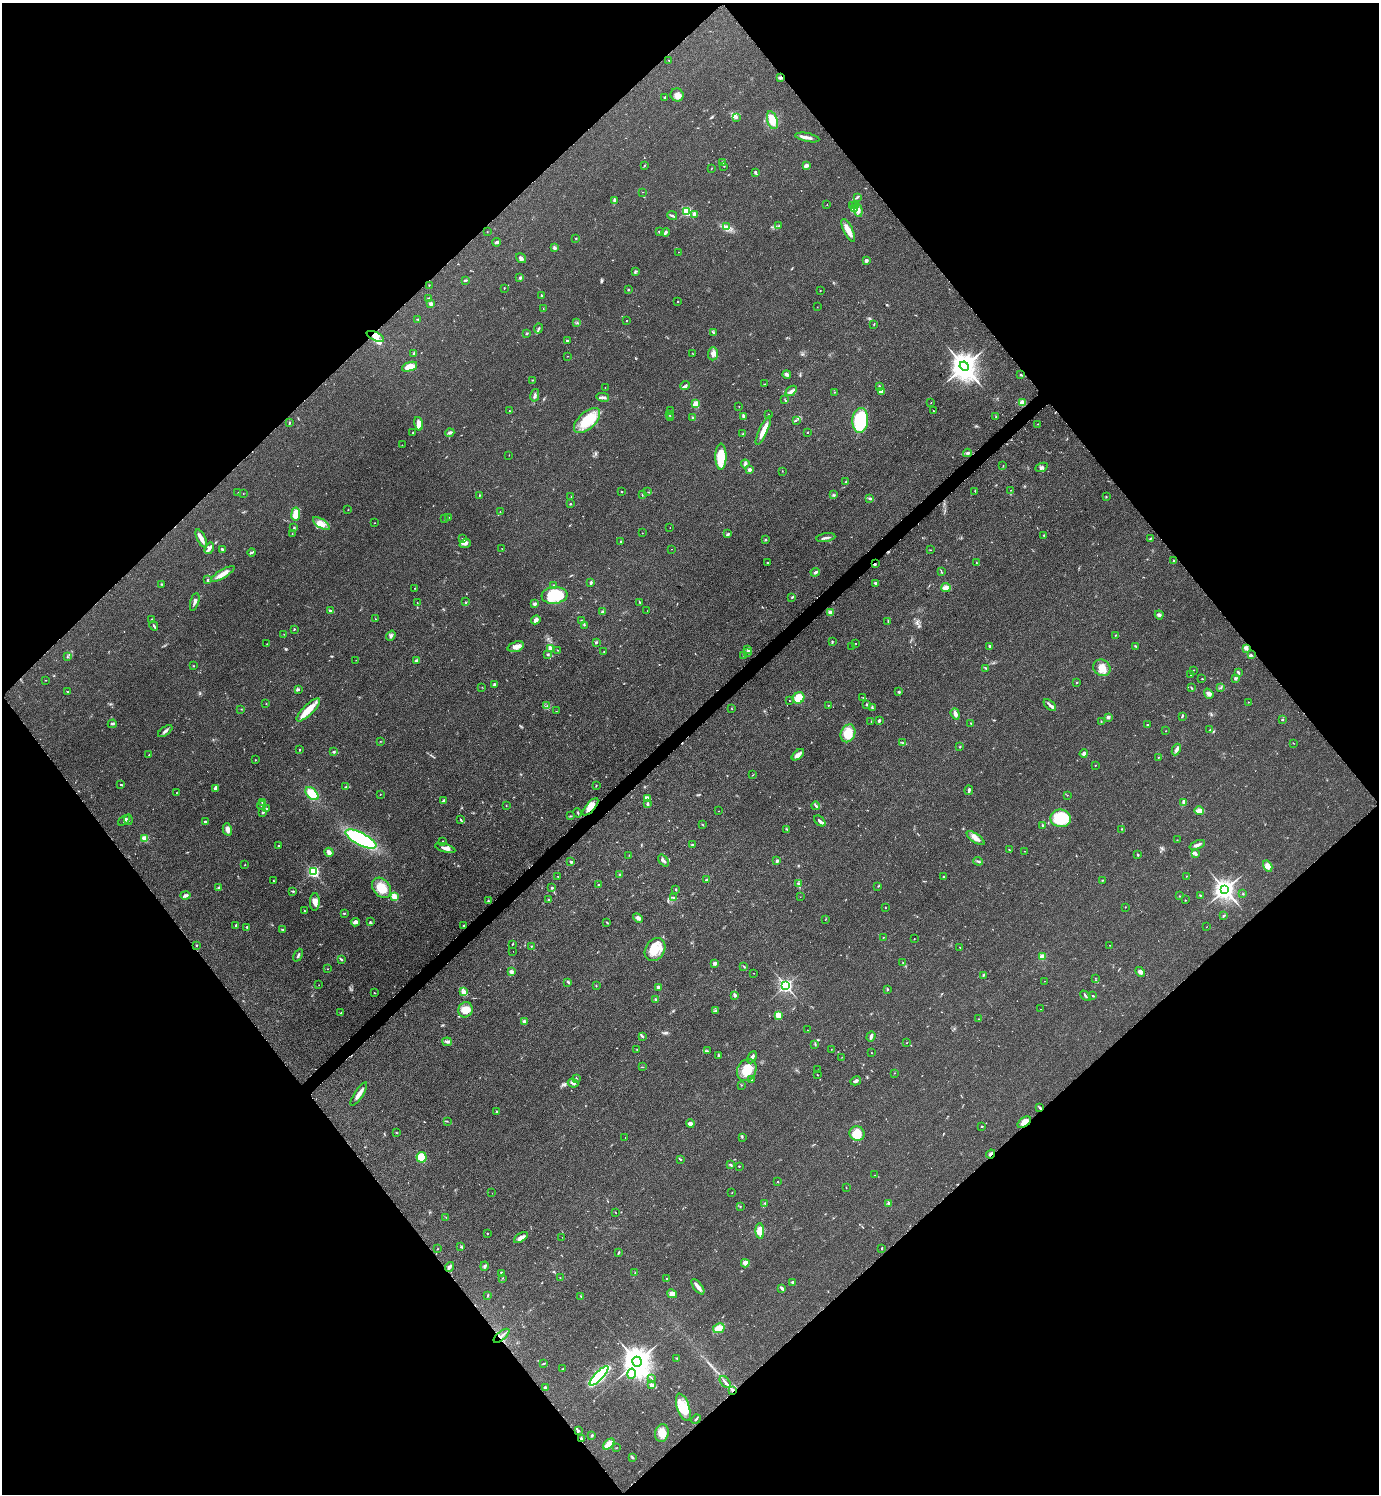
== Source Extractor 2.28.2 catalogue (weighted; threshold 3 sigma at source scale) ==
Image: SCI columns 313-5820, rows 7-5974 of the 5988 x 5990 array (HDU 1 of 3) = the unmasked area's bounding box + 8 px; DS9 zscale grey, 4 x 4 block average (1 PNG px = mean of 4 x 4 image px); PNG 1381 x 1496 px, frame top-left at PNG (2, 3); each listed source drawn as its Kron ellipse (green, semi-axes under 4 px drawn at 4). Shown black and unused: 50% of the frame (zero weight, under 2 of 3 exposures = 1% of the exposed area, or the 3 px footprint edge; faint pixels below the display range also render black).
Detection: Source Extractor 2.28.2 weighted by HDU 2 'WHT'. Background 0.0801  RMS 0.0074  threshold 0.0331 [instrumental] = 3 sigma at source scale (4.5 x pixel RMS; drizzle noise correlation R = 1.50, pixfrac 1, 0.05/0.05 arcsec/px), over >= 5 px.
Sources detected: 585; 4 too faint to see at this stretch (4 x 4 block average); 1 inside a brighter object's white glare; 11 cosmic-ray / hot-pixel residue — neither listed nor drawn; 6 coinciding with a brighter row at this scale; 31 inside a brighter listed object's ellipse — not listed separately; of the other 532, all 500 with FLUX_AUTO >= 0.947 (the completeness limit of this list) listed and drawn (32 fainter detections not listed), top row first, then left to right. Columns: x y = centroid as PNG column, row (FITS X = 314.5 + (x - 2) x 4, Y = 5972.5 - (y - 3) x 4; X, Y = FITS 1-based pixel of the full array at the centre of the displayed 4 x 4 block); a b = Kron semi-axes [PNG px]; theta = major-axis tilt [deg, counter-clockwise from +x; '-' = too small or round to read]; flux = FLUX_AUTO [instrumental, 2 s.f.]
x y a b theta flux
669 60 2 2 - 2
780 77 3 2 - 13
677 95 6 6 - 23
665 97 3 2 - 5.8
737 117 2 2 - 2.9
772 120 9 5 -73 62
807 137 12 2 -11 24
722 162 3 2 - 9.5
644 165 3 2 - 3.1
724 166 2 2 - 1.9
806 166 4 2 - 17
712 168 2 2 - 1.3
755 172 3 3 - 5.7
642 192 2 2 - 1.2
857 197 2 2 - 3.5
614 200 4 2 - 9.5
827 205 2 2 - 2.9
856 205 3 2 - 3.5
853 206 4 3 - 7.3
854 209 2 2 - 62
858 210 6 3 -85 18
687 211 2 2 - 490
694 214 3 3 - 18
672 216 5 2 - 6.4
779 226 3 2 - 4
727 227 2 2 - 2.9
659 231 3 2 - 3
848 231 12 4 -64 39
487 232 2 2 - 0.99
665 232 4 3 - 7.4
576 238 2 2 - 2.7
497 242 4 3 - 7.4
555 248 3 3 - 9.6
678 252 2 2 - 1.3
521 258 5 3 - 11
866 261 2 2 - 33
635 271 3 2 - 4
520 278 4 3 - 5.6
465 280 4 2 - 5
429 285 2 2 - 1.9
504 288 2 2 - 1.5
628 290 2 2 - 3.3
820 291 2 2 - 1.8
541 296 3 2 - 3.5
428 299 3 3 - 5.2
678 302 2 2 - 2.3
431 304 4 3 - 10
817 307 2 2 - 1.2
543 308 2 2 - 1.8
418 319 2 2 - 2.9
626 321 2 2 - 2.1
577 322 2 2 - 2.2
874 325 2 2 - 2.3
538 328 5 2 - 6.6
713 333 3 2 - 3.1
527 334 3 2 - 3.1
375 336 9 4 -25 25
567 341 3 2 - 4
414 353 3 2 - 6.2
693 353 2 2 - 1.5
713 354 7 5 86 20
567 356 2 2 - 1
964 366 5 4 - 7400
409 367 8 4 21 55
787 374 4 3 - 11
1021 375 4 2 - 4.1
533 380 2 2 - 2.3
765 384 2 2 - 1.9
685 386 5 3 - 9.5
879 386 3 2 - 5.6
605 388 2 2 - 1.2
791 391 6 3 39 14
835 392 2 2 - 2
881 392 4 3 - 20
535 395 6 2 78 7.4
603 397 6 3 -12 12
785 400 2 2 - 2.4
931 402 2 2 - 1.5
1022 403 2 2 - 150
696 404 4 3 - 42
739 406 2 2 - 1.1
510 411 2 2 - 3.2
670 411 2 2 - 1.8
933 411 2 2 - 2.1
768 414 2 2 - 4.3
670 415 2 2 - 4.4
743 417 3 3 - 6
996 417 2 2 - 1.3
670 418 2 2 - 1.5
692 418 2 2 - 6.5
587 420 16 8 43 130
796 420 2 2 - 2.2
860 421 12 8 86 270
289 423 3 2 - 3.8
419 424 7 3 -75 23
1038 424 2 2 - 1.1
763 431 15 3 65 48
807 432 2 2 - 1.8
413 433 2 2 - 13
450 433 4 3 - 7.8
742 434 3 2 - 3.1
402 445 2 2 - 1.8
967 453 4 3 - 7
509 455 2 2 - 1.2
721 457 13 5 89 130
745 464 4 2 - 7.5
1003 466 2 2 - 1.4
1041 467 6 3 23 9.3
749 470 2 2 - 48
782 471 2 2 - 1.4
846 481 3 2 - 2.6
1011 490 2 2 - 0.95
975 491 2 2 - 2.3
238 492 2 2 - 1.1
621 492 2 2 - 1.8
648 492 2 2 - 1.1
243 493 2 2 - 1.4
479 495 2 2 - 2.6
642 495 2 2 - 1.6
833 495 3 2 - 3.5
571 497 2 2 - 1.6
1106 497 2 2 - 2
869 499 3 2 - 3
570 504 2 2 - 3.4
348 510 2 2 - 1.4
500 512 2 2 - 0.95
296 514 6 4 82 51
449 517 2 2 - 1.1
444 518 2 2 - 1.8
375 523 2 2 - 1.5
321 524 9 4 -33 29
294 528 3 2 - 3.5
670 528 2 2 - 2.3
292 533 2 2 - 1.5
642 533 2 2 - 1.4
728 534 4 2 - 5.1
1044 535 3 2 - 4.2
201 538 10 3 -63 26
462 538 2 2 - 1.4
826 538 9 2 9 14
765 539 2 2 - 3.1
1150 539 3 2 - 3.3
621 542 2 2 - 3.9
465 544 6 4 20 16
209 548 6 3 58 18
222 549 3 2 - 5.8
502 549 2 2 - 1.3
671 549 2 2 - 2.1
930 550 2 2 - 1.9
252 553 4 2 - 6
1174 561 4 2 - 4
768 563 3 2 - 2.5
976 563 2 2 - 1.9
875 564 3 2 - 4.3
815 572 4 2 - 11
941 572 2 2 - 2.2
223 574 13 4 31 33
208 580 2 2 - 16
591 582 3 2 - 6.8
875 583 2 2 - 7.3
162 584 2 2 - 3.9
553 585 2 2 - 2.4
415 588 2 2 - 1.4
946 588 5 4 - 19
554 595 13 8 6 170
792 597 3 2 - 3.2
195 602 9 2 74 12
466 602 2 2 - 1.7
640 602 3 2 - 3.6
417 603 2 2 - 1.4
535 604 3 2 - 13
330 610 4 2 - 4.6
647 611 2 2 - 1.8
602 612 3 2 - 8.4
830 612 2 2 - 96
1159 615 4 3 - 9.7
152 619 2 2 - 2.9
375 619 2 2 - 1.6
536 620 5 3 - 20
581 620 2 2 - 1.7
888 621 2 2 - 2.1
584 625 2 2 - 2.7
154 626 5 2 - 6.3
294 629 2 2 - 3.9
284 634 2 2 - 1.3
1115 635 2 2 - 2.1
391 636 5 2 - 7.7
832 641 2 2 - 3.2
596 642 3 2 - 5.5
856 643 2 2 - 1.5
267 644 2 2 - 1.1
852 646 2 2 - 2.4
990 646 3 2 - 5
1136 646 4 2 - 3.9
516 647 8 5 18 27
550 648 4 3 - 14
1246 648 3 3 - 11
748 649 2 2 - 2.1
557 650 2 2 - 2.2
604 652 2 2 - 2.5
747 652 3 2 - 4.1
548 655 2 2 - 2.7
744 655 3 2 - 3.4
1251 655 2 2 - 3.9
67 657 2 2 - 3.2
356 660 2 2 - 1.2
416 660 3 3 - 5.4
193 666 2 2 - 1.5
986 668 3 2 - 2.6
1102 668 9 8 - 50
1193 670 2 2 - 1.3
1238 672 4 2 - 6.8
1190 675 2 2 - 2
1235 678 2 2 - 28
1202 679 2 2 - 2.7
45 680 2 2 - 1.8
1077 682 2 2 - 11
494 684 3 2 - 5.9
482 687 2 2 - 1.2
1191 688 3 2 - 3.8
1220 688 3 2 - 1.6
298 690 2 2 - 3.3
68 692 3 2 - 3
899 692 3 3 - 5.4
1209 694 5 4 - 15
863 697 2 2 - 1.6
798 698 6 5 - 73
789 701 2 2 - 1.4
1248 702 2 2 - 1.8
266 704 2 2 - 1.7
828 705 2 2 - 4.3
866 705 3 2 - 2.8
1050 705 7 2 -44 11
547 706 3 2 - 4
872 708 3 2 - 4.6
241 709 2 2 - 1.9
732 709 2 2 - 1.5
308 710 15 5 44 74
556 711 2 2 - 1.2
955 714 6 3 -70 21
1182 716 3 2 - 5.2
1108 717 2 2 - 41
1283 720 2 2 - 3.5
871 721 2 2 - 1.4
879 721 3 2 - 6.4
1101 721 2 2 - 2.1
971 723 3 2 - 2.5
112 724 4 2 - 6.1
1148 724 3 2 - 2.8
1210 730 3 2 - 7.4
165 731 8 2 34 11
1166 731 2 2 - 1.2
848 733 9 7 68 89
380 741 2 2 - 1.6
903 743 3 2 - 2.7
1293 743 2 2 - 1.5
960 747 3 2 - 2.7
1176 749 6 3 62 13
300 750 3 2 - 2.8
334 752 3 3 - 4.3
1084 754 4 3 - 14
149 755 3 2 - 2
798 755 7 3 41 28
1158 757 2 2 - 2.4
255 760 2 2 - 2
1095 765 2 2 - 1.5
753 775 2 2 - 1.9
121 785 3 2 - 5.6
596 786 3 2 - 2.5
345 787 3 2 - 3.5
216 788 4 2 - 20
969 790 5 3 - 8.5
176 793 2 2 - 1.7
312 794 8 5 -42 86
380 794 2 2 - 1.5
1067 795 2 2 - 1.6
647 798 4 2 - 24
443 801 4 2 - 7.8
262 802 3 2 - 3.2
1184 802 3 2 - 26
648 803 3 2 - 7.4
261 805 4 2 - 6.8
506 805 2 2 - 1.5
816 806 4 2 - 9.4
590 807 11 4 49 45
266 809 2 2 - 2.5
719 811 2 2 - 1.3
1199 811 5 3 - 30
263 812 4 2 - 7.6
578 813 5 2 - 3.6
570 816 2 2 - 2.2
1061 818 10 9 - 190
124 820 6 2 38 6.6
128 820 5 4 - 9.8
461 820 3 2 - 3.4
820 821 6 2 -42 12
205 822 4 2 - 7.3
702 824 2 2 - 1.6
1042 825 2 2 - 6.4
227 829 6 4 -75 16
787 829 2 2 - 2.3
1122 829 2 2 - 2.2
976 838 10 3 -36 30
145 839 2 2 - 200
361 839 17 6 -27 460
1177 840 2 2 - 1.6
443 842 2 2 - 2.5
693 845 2 2 - 2.5
1197 845 8 3 22 16
279 846 2 2 - 2.7
445 848 10 3 -17 21
1009 850 2 2 - 1.3
1024 851 2 2 - 1.3
329 852 5 3 - 21
1195 853 2 2 - 4.8
629 855 2 2 - 1.9
1138 855 2 2 - 6.7
664 861 7 2 -51 9.3
777 861 3 2 - 9.7
978 861 5 2 - 5.5
571 862 3 2 - 5.9
245 865 2 2 - 1.4
1268 866 6 4 -60 31
313 872 2 2 - 750
619 874 2 2 - 3.4
1186 876 2 2 - 3.7
558 877 2 2 - 2.1
943 877 2 2 - 5.2
706 880 3 2 - 3.9
1103 880 3 2 - 2.4
273 881 2 2 - 2
798 883 3 3 - 6
599 885 3 2 - 2.7
878 886 3 2 - 3
219 888 3 2 - 4.1
381 888 11 8 -51 78
552 888 2 2 - 15
676 889 2 2 - 4.7
1225 890 3 3 - 3600
292 891 3 2 - 4
1243 894 2 2 - 3.8
185 895 5 3 - 14
1200 895 2 2 - 2.6
394 896 4 4 - 27
1179 896 2 2 - 2.1
800 897 2 2 - 1.3
674 898 2 2 - 4
548 899 2 2 - 3
1185 900 2 2 - 1.3
488 901 3 2 - 3.1
315 902 8 5 87 28
1125 907 2 2 - 1.2
885 908 2 2 - 1.8
304 911 2 2 - 3.4
344 913 3 2 - 3.7
1224 915 2 2 - 2.2
638 918 5 3 - 12
825 920 2 2 - 1.1
370 921 2 2 - 1.7
355 922 4 4 - 13
607 922 3 2 - 3.8
464 925 3 2 - 5.4
236 926 4 3 - 7.1
247 927 2 2 - 13
1206 927 2 2 - 1
282 929 4 2 - 2.6
883 937 2 2 - 1.7
914 939 2 2 - 1.8
512 944 2 2 - 2.1
196 945 2 2 - 2.1
1110 945 2 2 - 1.2
531 946 3 2 - 2.4
960 947 2 2 - 1.6
655 950 12 9 57 74
513 951 2 2 - 1.3
298 955 7 2 64 8.4
1042 957 2 2 - 180
341 959 3 2 - 5.8
715 963 2 2 - 58
903 963 2 2 - 4.7
743 966 4 2 - 3.7
327 969 2 2 - 1.7
511 972 4 3 - 12
1140 972 5 3 - 13
754 973 2 2 - 1
983 975 3 2 - 4
1095 978 2 2 - 1.1
1044 981 2 2 - 0.96
568 982 3 2 - 6.9
319 985 2 2 - 0.98
596 986 2 2 - 2.2
786 986 2 2 - 1300
658 987 2 2 - 9.5
888 989 2 2 - 2.1
464 991 3 2 - 7.6
374 993 2 2 - 2.1
735 995 4 2 - 11
1085 996 6 2 -46 5.4
1093 996 4 2 - 3.2
656 1000 3 3 - 13
1040 1009 2 2 - 2.9
465 1010 8 7 - 50
715 1011 3 2 - 4.2
341 1013 3 2 - 4.3
778 1015 4 3 - 41
979 1019 2 2 - 2.4
524 1022 2 2 - 52
807 1030 2 2 - 1.3
871 1036 5 3 - 13
643 1037 2 2 - 2.2
447 1042 4 2 - 9
906 1043 2 2 - 2
815 1044 2 2 - 3
637 1049 2 2 - 2.2
831 1049 2 2 - 1.1
707 1051 2 2 - 3
872 1053 2 2 - 1.6
718 1055 3 2 - 4
752 1057 6 3 62 9.9
842 1057 2 2 - 1.1
642 1067 2 2 - 1.5
747 1070 11 9 63 83
818 1070 2 2 - 1
895 1073 2 2 - 1.8
817 1075 2 2 - 2.3
576 1078 4 2 - 4.4
752 1080 2 2 - 2.7
856 1081 5 2 - 14
573 1083 5 3 - 10
741 1085 2 2 - 1.8
359 1094 13 3 57 26
1039 1107 2 2 - 3.5
496 1111 2 2 - 7.1
447 1121 2 2 - 1.5
1024 1122 7 4 37 29
690 1124 4 3 - 19
982 1126 2 2 - 4.2
396 1133 2 2 - 2.7
857 1133 7 7 - 86
742 1137 2 2 - 2.7
625 1138 2 2 - 1.1
991 1154 5 2 - 12
422 1157 5 5 - 70
680 1159 3 2 - 3.7
730 1165 4 2 - 5.3
739 1166 2 2 - 3.5
875 1175 2 2 - 1.1
778 1181 2 2 - 1.7
846 1188 2 2 - 2
492 1193 2 2 - 1.9
732 1193 2 2 - 1.4
765 1203 2 2 - 2.5
889 1203 3 2 - 4.6
740 1207 2 2 - 1.8
615 1212 2 2 - 1.6
446 1217 2 2 - 1.1
760 1231 8 4 -86 47
488 1233 2 2 - 2
562 1237 2 2 - 1.1
521 1238 8 4 33 21
461 1247 3 2 - 2.9
882 1248 3 2 - 3.1
437 1249 2 2 - 1.5
618 1252 3 2 - 6
745 1263 4 2 - 9.8
484 1266 4 2 - 6
450 1267 5 3 - 9.9
635 1272 2 2 - 1.7
501 1273 3 2 - 5.7
503 1278 3 2 - 2.2
560 1278 2 2 - 1.4
667 1279 2 2 - 2
793 1282 3 2 - 9.8
698 1287 9 3 -52 24
782 1288 3 2 - 11
672 1294 5 4 - 25
488 1296 2 2 - 3
581 1297 2 2 - 1.2
719 1328 6 4 28 48
502 1336 9 2 40 13
677 1358 2 2 - 1.7
637 1362 5 4 - 8600
544 1363 4 2 - 5.4
563 1369 4 2 - 4.1
631 1374 5 4 - 29
599 1376 13 4 46 500
652 1378 2 2 - 2
725 1382 7 2 -49 7.8
652 1385 2 2 - 57
545 1388 2 2 - 29
732 1390 3 2 - 9
683 1407 14 6 -72 95
696 1419 5 2 - 5.4
578 1431 3 3 - 5.4
662 1433 9 7 81 44
592 1435 3 2 - 4.3
581 1439 3 2 - 6.2
609 1444 7 3 42 47
616 1448 2 2 - 1.2
632 1457 3 2 - 5.1
Overlapping masked pixels (flux is a lower limit): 8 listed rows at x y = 780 77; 875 564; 590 807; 1024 1122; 991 1154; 502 1336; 732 1390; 581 1439
Diffuse or blended objects may show on this block-average render without a row.